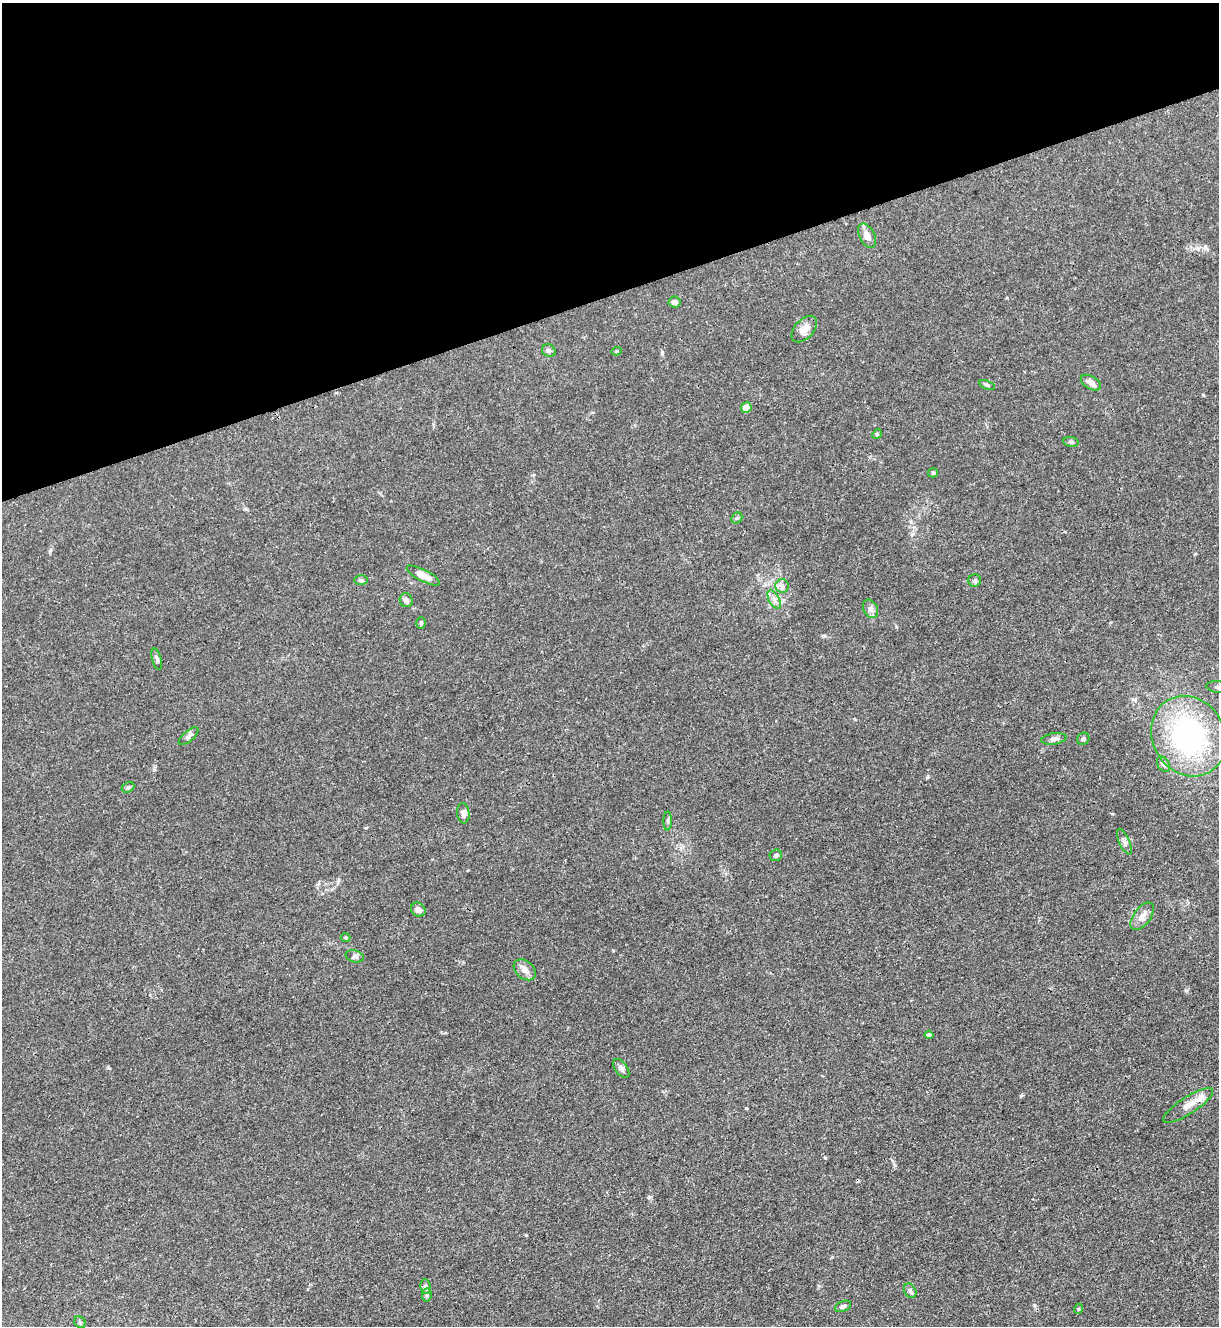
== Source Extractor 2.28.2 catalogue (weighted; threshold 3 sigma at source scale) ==
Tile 3 of 4 x 4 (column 3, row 1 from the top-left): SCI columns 2582-3798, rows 3978-5301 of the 5287 x 5305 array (HDU 1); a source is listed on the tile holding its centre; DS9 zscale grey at full resolution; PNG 1221 x 1328 px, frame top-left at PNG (2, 3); each listed source drawn as its Kron ellipse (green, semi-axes under 4 px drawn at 4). Shown black and unused: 22% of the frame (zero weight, under 3 of 4 exposures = <1% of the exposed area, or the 3 px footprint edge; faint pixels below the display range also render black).
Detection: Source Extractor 2.28.2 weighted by HDU 2 'WHT'; one run over the whole footprint, this tile lists its part. Background 0.0304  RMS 0.0027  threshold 0.012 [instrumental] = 3 sigma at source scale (4.5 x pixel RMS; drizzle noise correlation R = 1.50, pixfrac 1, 0.05/0.05 arcsec/px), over >= 5 px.
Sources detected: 47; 1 inside a brighter listed object's ellipse — not listed separately; the other 46 listed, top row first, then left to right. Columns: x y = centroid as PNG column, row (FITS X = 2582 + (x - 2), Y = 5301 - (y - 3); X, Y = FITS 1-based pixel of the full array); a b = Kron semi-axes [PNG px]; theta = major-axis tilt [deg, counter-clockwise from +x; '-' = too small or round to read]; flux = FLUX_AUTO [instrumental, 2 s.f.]
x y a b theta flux
867 236 13 7 -64 1.8
675 302 6 5 - 1.2
804 329 16 9 48 2.2
549 350 7 6 - 0.81
617 351 5 4 - 0.37
1091 383 11 6 -31 1.8
987 385 8 4 -18 0.47
746 407 5 5 - 2.5
877 434 5 4 - 0.3
1071 442 8 5 -10 0.53
933 473 5 4 - 0.31
737 518 6 5 - 0.44
423 575 18 6 -27 2.9
361 580 7 5 -1 0.48
975 581 6 6 - 0.57
782 586 7 7 - 0.91
774 599 10 5 -63 1.1
406 600 7 6 - 0.95
870 609 10 7 -63 1
421 623 6 5 - 0.39
157 659 11 4 -75 0.74
1218 687 12 5 -7 0.79
189 736 12 5 41 0.76
1189 736 42 36 -60 47
1054 739 12 5 9 0.93
1083 739 6 5 - 0.49
1163 764 8 5 -58 0.82
128 787 7 5 28 0.55
463 813 10 6 -84 1.2
668 821 9 4 90 0.46
1124 842 14 5 -66 0.93
776 855 6 5 - 0.52
418 910 8 6 -45 1.2
1142 916 16 8 53 2.2
346 938 5 4 - 0.32
355 956 9 6 -14 0.67
525 970 12 8 -41 1.8
929 1035 4 4 - 0.73
621 1068 10 6 -53 0.83
1188 1105 29 8 33 3.3
426 1287 7 5 -81 1
910 1291 8 5 -62 0.71
427 1295 7 4 83 0.49
843 1306 8 5 22 0.7
1078 1309 5 3 - 0.23
80 1322 6 5 - 0.42
Overlapping masked pixels (flux is a lower limit): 1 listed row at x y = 1189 736
Isophote crosses this tile's border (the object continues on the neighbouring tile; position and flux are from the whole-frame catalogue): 1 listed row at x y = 1218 687
Unlisted compact peaks at least as high as the median listed source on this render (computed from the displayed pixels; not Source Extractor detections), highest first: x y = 526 1235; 649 1197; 927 777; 662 353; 825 1158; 746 1108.